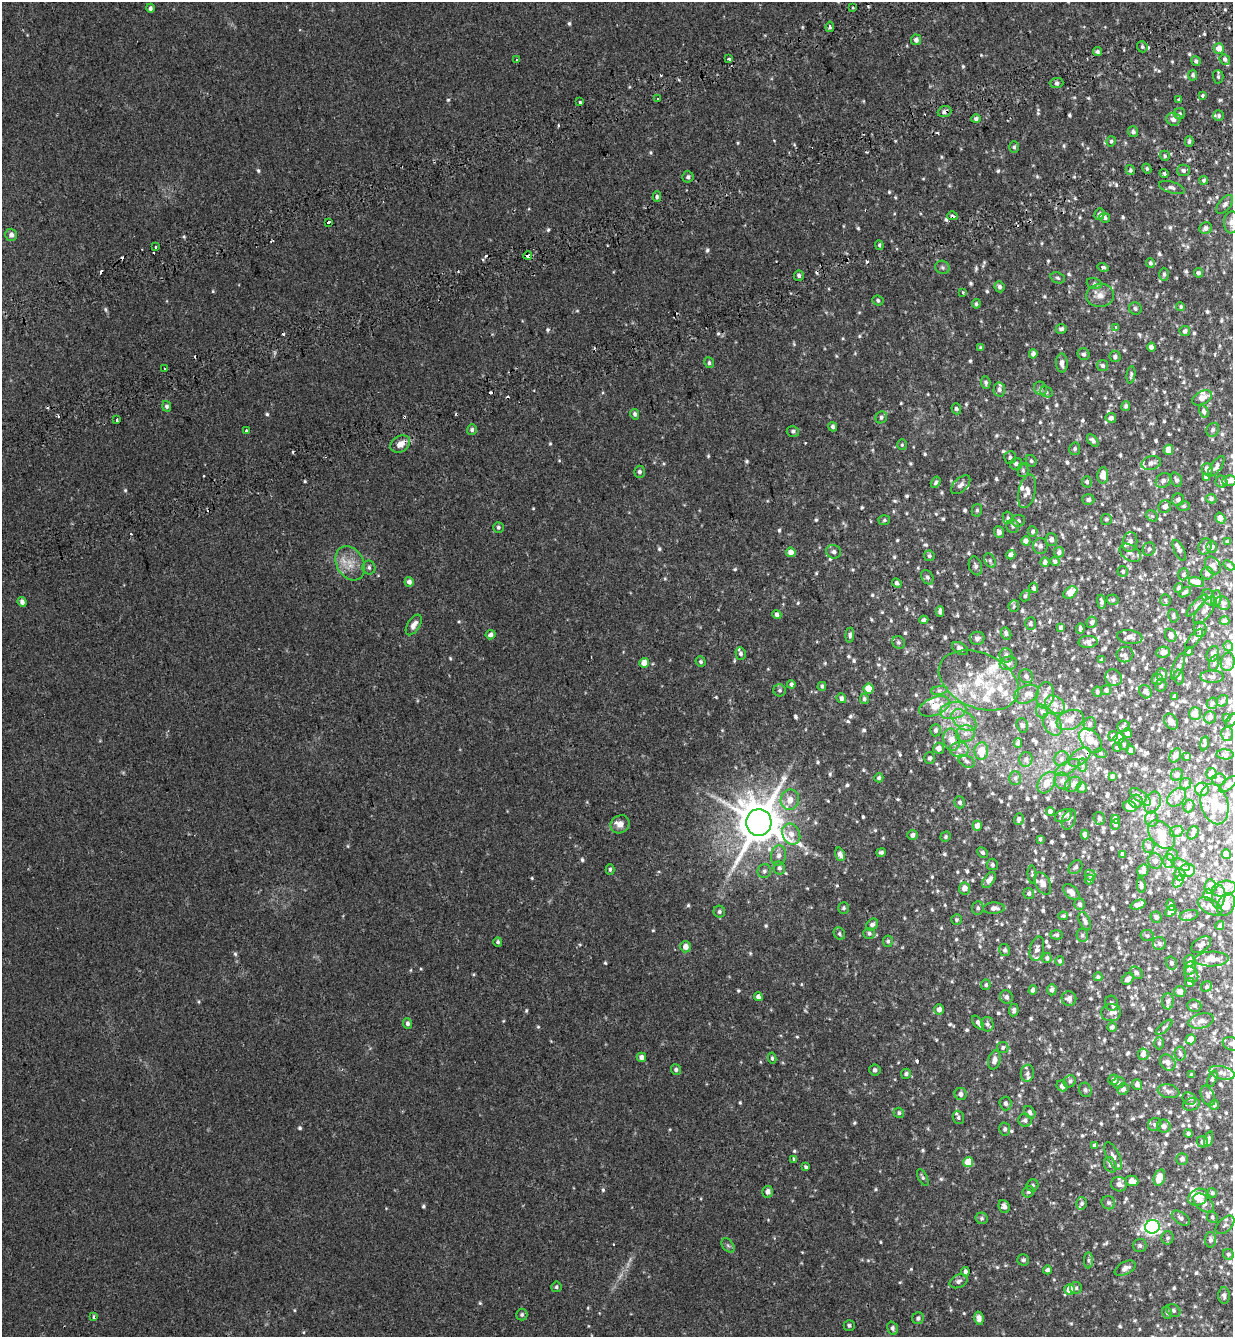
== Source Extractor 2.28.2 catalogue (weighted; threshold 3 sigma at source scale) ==
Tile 10 of 4 x 4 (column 2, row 3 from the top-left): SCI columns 1475-2705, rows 1490-2824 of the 5465 x 5645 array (HDU 1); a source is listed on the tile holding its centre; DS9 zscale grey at full resolution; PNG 1235 x 1339 px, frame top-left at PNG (2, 2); each listed source drawn as its Kron ellipse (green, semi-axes under 4 px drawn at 4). Shown black and unused: <1% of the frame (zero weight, under 2 of 3 exposures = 11% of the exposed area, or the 3 px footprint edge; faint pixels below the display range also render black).
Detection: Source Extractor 2.28.2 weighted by HDU 2 'WHT'; one run over the whole footprint, this tile lists its part. Background 0.0335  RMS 0.005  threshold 0.0223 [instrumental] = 3 sigma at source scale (4.5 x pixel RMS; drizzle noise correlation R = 1.50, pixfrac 1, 0.0396/0.0396 arcsec/px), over >= 5 px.
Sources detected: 1030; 2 too faint to see at this stretch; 1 inside a brighter object's white glare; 19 cosmic-ray / hot-pixel residue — neither listed nor drawn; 70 inside a brighter listed object's ellipse — not listed separately; of the other 938, all 500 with FLUX_AUTO >= 0.822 (the completeness limit of this list) listed and drawn (438 fainter detections not listed), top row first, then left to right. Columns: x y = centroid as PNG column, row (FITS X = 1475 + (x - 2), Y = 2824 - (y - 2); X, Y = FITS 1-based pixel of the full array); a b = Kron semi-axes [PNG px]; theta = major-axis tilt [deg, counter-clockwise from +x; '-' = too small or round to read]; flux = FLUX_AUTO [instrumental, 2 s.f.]
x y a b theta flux
853 7 3 3 - 1.1
150 8 4 4 - 1.3
830 27 5 3 - 1.4
916 40 5 5 - 1.9
1142 47 6 5 - 0.98
1219 48 5 5 - 4.2
1097 51 5 4 - 0.96
729 59 3 3 - 1.5
1225 59 5 5 - 1.1
516 60 4 3 - 2.3
1196 61 5 4 - 1.2
1193 75 5 4 - 1.1
1218 77 7 5 -88 0.97
1056 83 7 5 2 0.94
1202 95 4 3 - 1.5
657 99 3 3 - 1.1
1179 100 4 3 - 0.92
580 102 3 3 - 5
944 112 7 5 21 1.8
1180 114 5 5 - 0.92
1219 116 5 5 - 0.86
976 119 4 4 - 1.3
1173 119 7 6 - 2.4
1133 132 5 5 - 1.4
1111 141 5 4 - 0.88
1189 141 5 4 - 1.1
1014 147 6 5 - 0.93
1165 156 5 4 - 0.88
1147 169 5 4 - 0.83
1130 170 5 4 - 0.83
1183 170 6 6 - 1.5
1164 173 4 3 - 1.1
688 177 5 5 - 1.1
1204 180 4 4 - 1
1172 188 13 5 -17 1.6
657 197 5 4 - 0.98
1225 204 11 6 51 1.9
1100 214 6 5 - 1.5
952 216 5 3 - 1.6
1105 218 5 4 - 1.5
328 222 3 3 - 5.2
1231 222 11 7 86 2.9
1206 228 6 5 - 2
11 235 6 6 - 2.2
879 245 5 4 - 0.82
155 247 3 3 - 2.3
528 255 4 4 - 2.3
1150 263 5 4 - 1.1
943 267 7 6 - 1.2
1103 267 5 4 - 0.92
1198 273 5 4 - 1.1
1164 274 6 4 -89 0.96
799 276 5 5 - 1.2
1058 278 7 5 -18 1
1094 283 8 5 -17 1
1000 287 5 5 - 1.3
963 292 3 3 - 0.85
1100 295 14 11 5 4.3
878 300 5 5 - 1.2
976 304 4 4 - 0.83
1181 307 4 4 - 0.83
1135 308 6 6 - 1
1116 327 3 3 - 0.92
1061 329 5 5 - 1.4
1185 331 5 5 - 1.5
1151 347 4 4 - 2.1
981 348 4 4 - 0.96
1033 354 5 4 - 1.5
1083 354 6 5 - 1.3
1115 356 6 5 - 1.3
709 363 5 5 - 1
1062 363 9 5 -88 2
1103 366 5 5 - 1.1
165 368 3 3 - 1.4
1131 375 9 4 82 0.94
986 383 6 4 -86 1.2
1040 388 7 6 - 1.4
999 389 7 6 - 1.6
1046 392 6 5 - 0.85
1202 398 10 6 29 3.6
167 406 5 4 - 1.2
1126 406 5 4 - 1.2
956 409 5 4 - 1.2
1204 411 6 4 -61 1.2
635 414 5 4 - 1.2
881 417 6 5 - 1.1
1111 418 5 5 - 1.8
117 419 3 3 - 0.98
833 427 5 4 - 1.4
472 430 5 5 - 1.1
1213 430 7 6 - 1.1
246 431 3 3 - 1.4
793 431 6 5 - 1.1
1093 440 7 4 -50 1.4
400 444 10 8 32 3.6
902 445 5 4 - 0.83
1075 449 6 5 - 0.95
1168 450 5 5 - 6.2
1010 457 6 6 - 1
1031 461 6 5 - 0.86
1151 463 10 7 13 2
1016 464 6 6 - 1.4
1216 466 12 5 54 1.6
1207 469 6 5 - 2.8
1023 470 7 5 -89 0.98
639 472 6 5 - 1.2
1103 475 8 5 86 5.3
1206 477 4 4 - 1.6
1176 480 7 5 -69 1
1163 481 8 6 44 1.5
1229 481 7 5 6 3.3
936 482 6 4 58 0.92
1087 482 5 5 - 0.94
1221 482 6 5 - 1.4
961 485 12 6 43 2.2
1027 491 17 8 77 3.3
1211 499 5 4 - 1.1
1088 500 6 5 - 1.3
1178 500 6 6 - 1.7
1184 506 6 5 - 0.91
1165 507 6 6 - 2.4
977 510 6 5 - 0.9
1152 516 6 5 - 0.87
1008 518 6 5 - 0.87
1220 518 6 4 -58 4.8
1106 519 5 5 - 0.85
884 520 6 5 - 0.83
1018 521 7 6 - 1.4
1013 526 7 6 - 1.2
498 527 5 5 - 0.99
1033 531 5 4 - 1.1
999 532 6 5 - 2.1
1051 540 6 6 - 1.8
1026 541 4 4 - 2.3
1130 542 10 7 83 2.2
1227 542 4 4 - 0.97
1040 546 8 7 - 1.7
1205 547 8 6 71 2
1212 547 5 5 - 1.7
1149 549 7 6 - 1.1
1179 550 11 5 -65 1.5
791 552 5 4 - 3.3
834 552 7 6 - 1.6
1059 552 5 5 - 1.6
1130 553 12 7 -36 2.1
1011 555 5 4 - 2.1
929 556 5 5 - 0.96
990 561 8 5 -64 0.99
1045 562 4 4 - 1.4
1055 562 4 4 - 1.2
350 563 18 13 -60 7.3
1213 565 9 7 -55 2
1229 565 6 4 -38 0.83
975 566 9 6 -74 1.5
369 567 7 6 - 1.2
1123 571 5 5 - 0.96
1207 573 6 6 - 1.6
1183 574 6 5 - 1
927 577 7 5 -60 1.1
409 582 5 4 - 2.2
1196 582 8 5 -13 4.8
897 583 5 4 - 1.1
1034 588 5 4 - 1.1
1179 588 5 4 - 0.87
1185 592 7 4 34 1.1
1070 593 8 5 36 6.8
1025 596 5 4 - 0.94
1209 597 8 6 -66 1.5
1216 598 8 5 84 1.7
1113 600 6 5 - 0.92
1165 600 6 5 - 0.82
22 602 5 4 - 1.9
1101 602 7 3 -82 1.4
1223 603 7 6 - 1.1
1197 605 14 4 47 1.3
1014 606 6 5 - 0.88
1205 610 16 7 52 2.4
940 612 5 4 - 1.6
777 615 5 4 - 1.6
1173 616 7 5 -80 1.1
924 620 4 4 - 1.3
1225 621 5 4 - 1.5
1092 622 6 5 - 1.2
1030 623 6 5 - 1
414 625 11 6 58 2.6
1061 628 4 4 - 1.2
1080 628 5 4 - 1
1200 629 8 6 -86 2.8
1006 634 6 5 - 1.3
491 635 5 4 - 1.7
850 635 7 4 84 1.3
1171 635 7 5 -69 2.4
1130 637 13 7 -7 2.4
977 638 7 6 - 1.4
1194 639 12 5 50 1.3
898 642 7 6 - 1
1088 642 9 6 2 1.8
1228 646 5 4 - 0.83
960 648 9 5 -32 2.1
1189 651 4 3 - 0.93
1163 652 7 5 11 2.8
741 654 6 5 - 1
1125 654 8 7 - 1.7
1213 654 8 6 67 1.6
1006 655 7 6 - 1.6
1102 660 4 3 - 1
701 662 5 5 - 0.91
1228 662 9 7 79 2.3
644 663 5 4 - 5.6
1008 663 8 6 13 2
1214 663 8 5 75 0.93
1178 666 14 5 68 1.4
1161 675 6 5 - 2
1026 676 7 6 - 1.7
1179 677 7 5 -87 0.99
1212 677 11 6 0 1.5
1114 678 8 8 - 1.9
1157 679 5 5 - 1.4
979 680 42 27 -23 28
791 684 4 4 - 1.2
1161 685 6 5 - 1.1
822 686 4 4 - 0.87
869 689 5 5 - 10
780 690 6 6 - 0.94
939 690 8 4 8 1.2
1106 690 5 5 - 1.2
1097 692 5 4 - 1.1
1145 692 7 5 -55 1.7
1027 694 13 9 23 3
1045 695 13 9 82 3.9
1174 697 4 3 - 1.2
841 698 5 4 - 1.7
864 699 5 4 - 1
1222 701 6 5 - 0.9
1212 703 6 5 - 1
1055 705 11 8 -37 3.5
935 706 16 9 22 6.7
953 710 13 8 12 4.6
1042 711 7 5 -69 1.2
1195 714 6 6 - 3.7
1210 717 6 6 - 1.7
1227 718 4 4 - 1
964 720 14 8 -36 4.7
1070 720 14 9 21 4.1
1231 720 8 4 54 1.1
1171 722 8 6 -58 2.5
1052 724 12 8 -58 3.4
1090 724 7 6 - 0.96
1022 725 7 5 -73 0.95
1124 726 6 5 - 0.85
935 730 6 5 - 1.3
965 733 9 8 - 2.8
1127 733 5 4 - 1.7
1227 734 7 6 - 1.2
1113 736 5 5 - 1.5
1119 738 5 5 - 11
952 740 11 8 -81 4.7
1091 741 14 9 -50 4.2
1018 743 5 4 - 0.93
1204 743 7 3 79 0.97
1124 744 6 5 - 0.82
1117 747 5 4 - 1.3
939 748 5 5 - 2.8
959 750 9 7 -5 2.6
1131 750 4 4 - 1.4
981 751 8 7 - 8.2
1100 753 6 5 - 0.84
1225 754 8 5 -4 0.87
1175 756 7 5 58 2.3
1080 757 12 7 37 2.6
1187 757 3 3 - 0.97
930 758 5 5 - 1
1026 759 7 6 - 1.3
1061 759 8 7 - 1.4
967 761 8 5 -25 1.3
1082 765 7 4 -90 0.92
1067 767 13 6 30 2.1
1211 774 5 5 - 3.2
1177 775 6 5 - 1.3
1112 776 4 3 - 1
879 778 4 4 - 1.1
1015 778 7 6 - 1.1
1219 780 7 6 - 1.5
1062 781 9 7 -49 1.9
1047 783 12 8 56 4.3
1073 784 9 7 35 2.3
1186 784 6 5 - 1.2
1228 784 11 5 41 1.1
1082 787 5 5 - 1.5
1202 789 7 6 - 2.9
1141 797 12 5 -37 2
1177 797 10 7 45 2.1
790 800 10 9 - 4.7
1136 801 7 6 - 1.2
960 802 6 5 - 1.1
1152 802 11 8 69 2.8
1215 804 21 13 -75 8.7
1189 806 6 5 - 0.89
1130 807 7 5 -23 3.3
1050 811 4 4 - 1.5
1063 816 9 6 24 1.6
1019 819 6 5 - 1.4
1069 819 10 6 70 1.4
1099 819 6 5 - 1
1115 819 4 4 - 1.3
1152 819 7 6 - 1.4
759 822 13 12 - 1900
620 824 10 8 38 3.3
1115 825 5 4 - 0.99
977 826 5 4 - 2.9
1177 831 7 5 24 0.98
1193 833 7 5 60 1.4
791 834 11 8 -63 3.5
913 835 5 5 - 1.5
1085 835 5 4 - 1.8
1161 835 16 10 -48 4.3
945 837 5 5 - 0.85
1040 839 4 3 - 0.93
1148 846 7 6 - 1.2
881 852 5 4 - 1
983 853 6 5 - 1
840 854 7 4 -71 2
1122 854 4 3 - 1.1
1226 854 5 4 - 5.1
778 855 10 7 80 2.1
1172 855 6 6 - 0.87
1155 861 8 7 - 1.5
1169 861 7 6 - 1.1
992 864 6 5 - 0.97
1181 864 10 5 -25 1.2
1075 867 8 6 45 1.3
779 868 6 5 - 1.2
610 869 5 4 - 0.87
1143 870 6 5 - 2
1187 870 8 6 6 5.9
764 871 7 6 - 1.2
1032 874 9 4 -86 0.87
1180 874 6 6 - 1.6
1090 875 5 5 - 0.85
989 880 9 5 54 2.8
1089 880 5 4 - 1.4
1178 881 6 5 - 3.3
1043 883 12 7 -63 3
1141 885 8 4 -83 1.2
1210 886 7 5 85 3.5
965 888 6 5 - 3.4
1224 889 12 7 14 3.3
1071 892 9 6 -43 3
1029 893 5 5 - 1.1
1208 895 6 5 - 1.1
1219 897 12 6 82 2
1080 904 6 5 - 1.3
1138 905 8 4 21 3.3
1171 905 5 3 - 1.3
1226 905 12 8 66 4.1
1210 906 13 7 -30 1.8
844 908 6 5 - 0.99
978 908 7 5 82 1.2
994 908 11 5 3 2.1
1171 911 6 4 43 2.3
719 912 6 5 - 1.1
1189 915 9 5 12 1.2
1063 916 5 4 - 0.92
1156 917 5 5 - 1.3
957 920 5 5 - 0.93
1085 921 10 5 -65 1.7
872 925 7 5 45 1.2
1220 925 5 4 - 0.87
869 933 6 5 - 1.1
839 934 6 5 - 0.88
1056 935 6 4 -5 0.93
1082 936 6 5 - 0.88
1147 936 7 5 -12 0.84
888 941 5 5 - 0.97
498 942 5 4 - 0.84
1159 943 6 6 - 1.2
1201 945 11 6 34 1.5
685 947 5 5 - 3.5
1037 949 12 7 77 1.9
1005 950 6 5 - 1.1
1047 958 5 4 - 1.2
1211 959 17 7 1 5.1
1060 961 4 4 - 1.2
1189 961 6 5 - 1.4
1171 963 6 5 - 0.99
1190 968 6 6 - 1.7
1136 973 7 5 -39 1.2
1191 974 8 6 -55 1.5
1098 977 4 4 - 0.86
1128 979 7 5 45 2.1
1190 983 5 4 - 1.3
986 985 5 5 - 0.83
1206 987 6 5 - 0.97
1033 990 4 4 - 1.5
1052 990 5 4 - 1.8
1180 991 5 5 - 2.9
758 997 4 4 - 1.7
1006 997 7 6 - 1.7
1069 999 7 7 - 2.6
1168 1001 8 6 87 1.6
1111 1003 7 6 - 1.3
1194 1005 7 6 - 1.3
939 1009 5 4 - 2.8
1014 1010 6 5 - 1.4
1111 1013 10 8 5 2.4
1201 1021 13 7 15 2.7
408 1023 5 4 - 1.2
978 1023 8 4 -51 1.5
987 1024 7 6 - 1.2
1112 1027 5 4 - 1.2
1164 1027 10 4 41 0.88
1191 1039 5 4 - 6.6
1159 1043 6 5 - 0.88
1231 1044 9 6 -22 1.2
1003 1047 6 5 - 0.94
1143 1054 6 5 - 2.2
1180 1054 7 5 -84 1.1
641 1057 5 4 - 1.8
772 1058 5 4 - 0.84
994 1060 9 6 75 2.6
1168 1062 8 7 - 2.5
676 1070 5 5 - 1.3
875 1070 5 5 - 1.5
1027 1073 8 6 84 1.7
1222 1073 13 6 -14 2.2
906 1074 5 5 - 1.1
1192 1075 4 3 - 0.9
1212 1079 8 4 69 0.99
1113 1080 5 5 - 2.3
1070 1081 6 5 - 1
1118 1083 6 5 - 1.2
1137 1084 5 5 - 1.6
1062 1086 6 5 - 1.3
1123 1089 6 5 - 2
1085 1090 7 6 - 1.2
1169 1091 11 6 -11 1.6
961 1094 6 6 - 1.7
1208 1096 10 6 -67 1.8
1189 1099 7 6 - 0.96
1005 1103 7 6 - 1.4
1191 1104 8 6 15 1.7
1214 1105 5 5 - 1.5
1030 1112 7 5 -53 1.3
899 1113 5 5 - 0.9
958 1117 7 5 -70 1.1
1025 1120 7 6 - 1.5
1155 1124 7 6 - 1.2
1164 1126 7 6 - 2.5
1005 1129 6 5 - 1.1
1188 1134 4 4 - 1
1208 1139 8 3 73 1.5
1202 1142 6 5 - 1.4
1094 1145 4 4 - 0.84
1113 1156 15 6 -64 2.5
793 1159 3 3 - 1.2
1182 1159 6 5 - 1.7
968 1162 5 5 - 8.5
1110 1165 8 6 -64 1.6
806 1167 4 3 - 0.84
923 1177 9 4 -63 0.98
1159 1177 8 5 73 7.1
1132 1181 7 5 -13 3.5
1119 1184 8 7 - 2.8
1032 1185 6 5 - 1
768 1192 6 5 - 2.1
1028 1192 6 5 - 0.99
1212 1193 5 4 - 0.98
1198 1197 10 8 27 5.4
1082 1203 6 5 - 1.3
1108 1203 7 6 - 1.2
1204 1203 12 7 -39 3
1004 1207 7 5 -68 2
1212 1217 6 5 - 0.98
982 1218 6 6 - 0.94
1181 1218 10 5 -34 1.6
1225 1225 11 6 44 1.6
1152 1227 7 7 - 150
1168 1238 6 6 - 1
1210 1240 8 5 89 1.4
728 1245 8 5 -53 1.1
1140 1245 7 7 - 1.2
1228 1254 6 5 - 0.93
1023 1260 6 5 - 1.2
1089 1260 8 4 -90 0.98
1125 1268 11 6 28 2.5
1047 1270 4 4 - 1.2
965 1272 4 3 - 1.2
958 1281 9 6 25 1.6
556 1287 5 5 - 0.91
1076 1288 6 6 - 1
1069 1289 5 5 - 5.6
1224 1295 8 6 -87 1.4
1173 1310 7 5 -32 1.2
1167 1313 6 5 - 0.84
522 1315 6 6 - 0.94
94 1317 3 3 - 1.4
918 1318 6 5 - 1.3
979 1318 7 4 -79 2.7
849 1325 5 5 - 0.88
893 1328 7 5 -72 1.2
Overlapping masked pixels (flux is a lower limit): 4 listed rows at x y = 1219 48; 944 112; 952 216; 528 255
Isophote crosses this tile's border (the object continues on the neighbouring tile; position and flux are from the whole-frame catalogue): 6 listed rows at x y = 1231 222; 1229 481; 1231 720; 1225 754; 1231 1044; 1224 1295